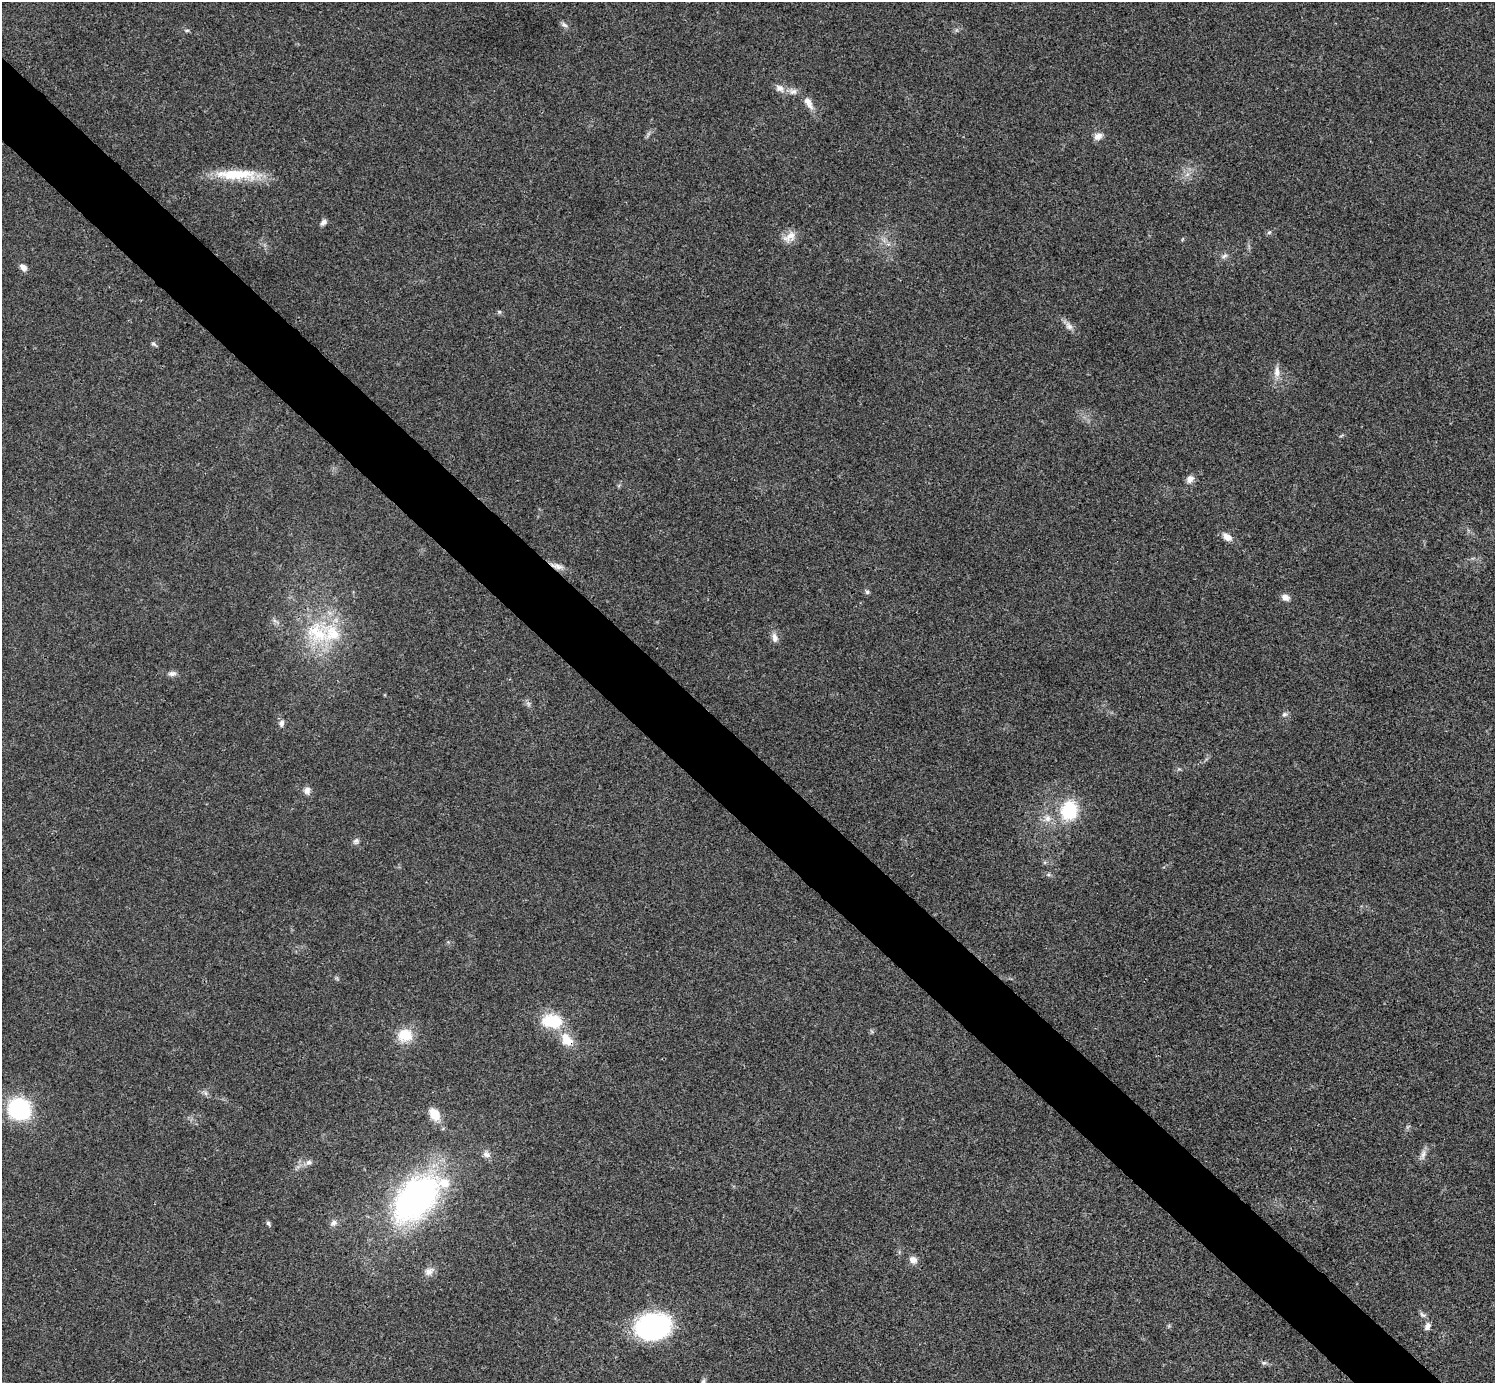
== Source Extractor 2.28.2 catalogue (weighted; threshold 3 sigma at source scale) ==
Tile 11 of 4 x 4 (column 3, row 3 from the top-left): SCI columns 2994-4486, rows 1682-3062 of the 5983 x 5983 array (HDU 1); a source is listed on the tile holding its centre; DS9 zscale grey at full resolution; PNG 1497 x 1385 px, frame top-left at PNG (2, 2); no overlay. Shown black and unused: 5% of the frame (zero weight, under 3 of 4 exposures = <1% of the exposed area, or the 3 px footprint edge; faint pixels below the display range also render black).
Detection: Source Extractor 2.28.2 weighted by HDU 2 'WHT'; one run over the whole footprint, this tile lists its part. Background 0.0195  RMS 0.004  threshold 0.0181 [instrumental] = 3 sigma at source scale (4.5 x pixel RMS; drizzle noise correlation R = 1.50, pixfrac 1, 0.05/0.05 arcsec/px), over >= 5 px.
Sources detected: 56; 1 too faint to see at this stretch — not listed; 3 inside a brighter listed object's ellipse — not listed separately; the other 52 listed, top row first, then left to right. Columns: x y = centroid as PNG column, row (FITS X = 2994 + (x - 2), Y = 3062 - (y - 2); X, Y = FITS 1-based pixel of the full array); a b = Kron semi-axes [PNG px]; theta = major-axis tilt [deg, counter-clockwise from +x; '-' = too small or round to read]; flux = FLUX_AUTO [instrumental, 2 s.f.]
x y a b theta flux
564 25 10 6 -36 1.2
187 30 8 4 1 0.65
779 88 12 9 -23 2.7
793 91 13 9 -15 2.5
808 103 19 8 -62 3.7
1098 136 10 8 27 2.5
236 174 56 13 -1 17
1187 175 7 4 20 1
323 222 9 5 45 1.4
1269 232 6 5 - 0.74
789 237 20 12 33 4.4
1224 256 11 5 28 1.3
23 267 9 6 -44 2.2
499 312 6 5 - 0.62
1069 326 13 8 -54 2.2
154 344 9 4 -36 0.76
1277 372 17 8 -89 3.3
1190 479 10 8 45 2.3
1227 537 12 8 -35 3.3
557 566 19 7 -15 2.8
867 592 6 5 - 0.83
1285 597 11 8 -21 2.2
317 633 42 34 -39 33
774 637 13 8 -78 2.4
172 674 11 6 1 1.7
528 704 9 3 -45 0.89
1284 714 8 7 - 1.1
281 723 9 7 83 1.5
307 791 10 9 - 1.9
1069 810 26 21 80 19
1047 818 12 10 33 3.5
356 841 9 7 45 1.2
1048 875 6 4 18 0.62
552 1021 26 17 -6 16
405 1035 17 15 1 9.8
567 1041 18 11 -21 6.1
205 1093 7 4 -89 0.88
19 1109 17 16 - 48
434 1114 17 11 -57 6.3
486 1154 11 9 -40 2
1423 1155 17 6 75 2.1
309 1162 9 7 19 1.7
416 1198 56 33 48 120
268 1223 7 5 -52 0.81
334 1223 10 7 40 1.7
913 1260 10 8 -39 2.7
429 1271 14 10 26 2.7
1423 1315 10 6 -29 1.2
1427 1326 11 7 68 2
653 1327 37 27 9 55
1264 1363 6 5 - 0.79
703 1381 9 5 71 1
Overlapping masked pixels (flux is a lower limit): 2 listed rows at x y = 557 566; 567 1041
Isophote crosses this tile's border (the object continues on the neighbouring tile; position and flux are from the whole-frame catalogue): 1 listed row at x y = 703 1381